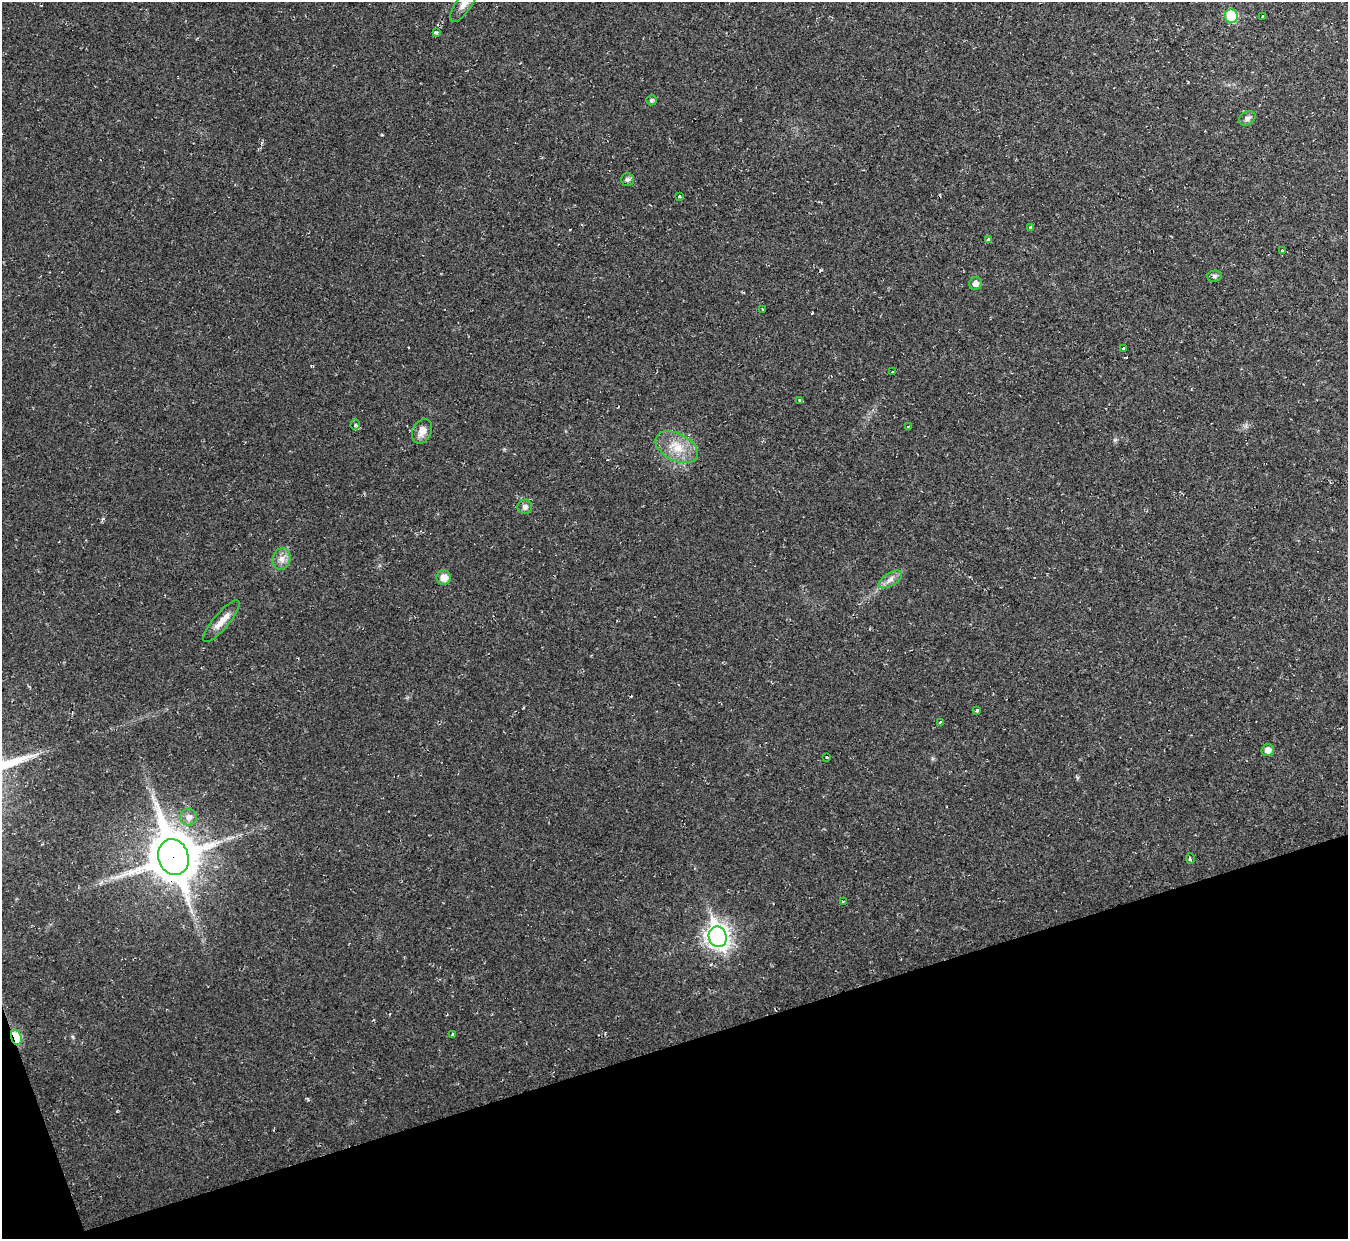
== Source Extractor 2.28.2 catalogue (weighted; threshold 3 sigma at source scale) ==
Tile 14 of 4 x 4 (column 2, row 4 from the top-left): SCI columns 1347-2692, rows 146-1382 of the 5384 x 5367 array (HDU 1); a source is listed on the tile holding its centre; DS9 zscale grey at full resolution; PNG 1350 x 1241 px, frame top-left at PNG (2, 2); each listed source drawn as its Kron ellipse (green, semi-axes under 4 px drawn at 4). Shown black and unused: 16% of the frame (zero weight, under 2 of 3 exposures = <1% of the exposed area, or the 3 px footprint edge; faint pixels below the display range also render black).
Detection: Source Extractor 2.28.2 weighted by HDU 2 'WHT'; one run over the whole footprint, this tile lists its part. Background 0.0236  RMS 0.0063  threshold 0.0283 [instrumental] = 3 sigma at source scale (4.5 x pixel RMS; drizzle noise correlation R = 1.50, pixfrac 1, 0.05/0.05 arcsec/px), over >= 5 px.
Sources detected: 38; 1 inside a brighter listed object's ellipse — not listed separately; the other 37 listed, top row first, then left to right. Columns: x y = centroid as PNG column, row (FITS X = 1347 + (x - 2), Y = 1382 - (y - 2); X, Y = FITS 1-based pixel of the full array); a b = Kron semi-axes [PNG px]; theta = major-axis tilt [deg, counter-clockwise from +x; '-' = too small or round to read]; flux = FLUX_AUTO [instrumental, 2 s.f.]
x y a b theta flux
465 2 23 8 56 6.1
1231 16 7 6 - 30
1263 16 3 3 - 2.7
436 32 4 3 - 3
651 100 5 5 - 1.4
1247 118 9 6 32 2.3
627 179 6 6 - 1.4
679 196 3 3 - 5.7
1030 227 3 3 - 1.6
989 240 4 3 - 12
1282 251 3 3 - 53
1215 276 7 5 2 1.3
976 284 6 6 - 3
762 310 3 3 - 2.3
1123 349 3 3 - 19
892 372 3 2 - 0.72
800 400 3 3 - 1.1
355 425 5 4 - 1.1
908 426 3 2 - 0.58
422 431 13 9 64 5.1
677 447 23 13 -27 13
525 507 7 7 - 2.4
282 559 11 9 76 4.1
444 578 7 7 - 5.8
890 579 13 6 32 3.2
221 621 26 8 50 6.3
977 711 4 3 - 2
940 722 3 3 - 1.4
1268 750 6 6 - 3.9
827 757 3 3 - 3.4
189 817 8 8 - 3.9
173 857 18 15 -71 2600
1190 858 5 2 - 0.69
843 901 3 2 - 0.72
718 937 10 9 - 450
453 1035 3 3 - 3
16 1037 8 5 -71 25
Overlapping masked pixels (flux is a lower limit): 2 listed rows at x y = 173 857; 16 1037
Isophote crosses this tile's border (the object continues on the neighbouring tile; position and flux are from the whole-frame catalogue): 1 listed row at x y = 465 2